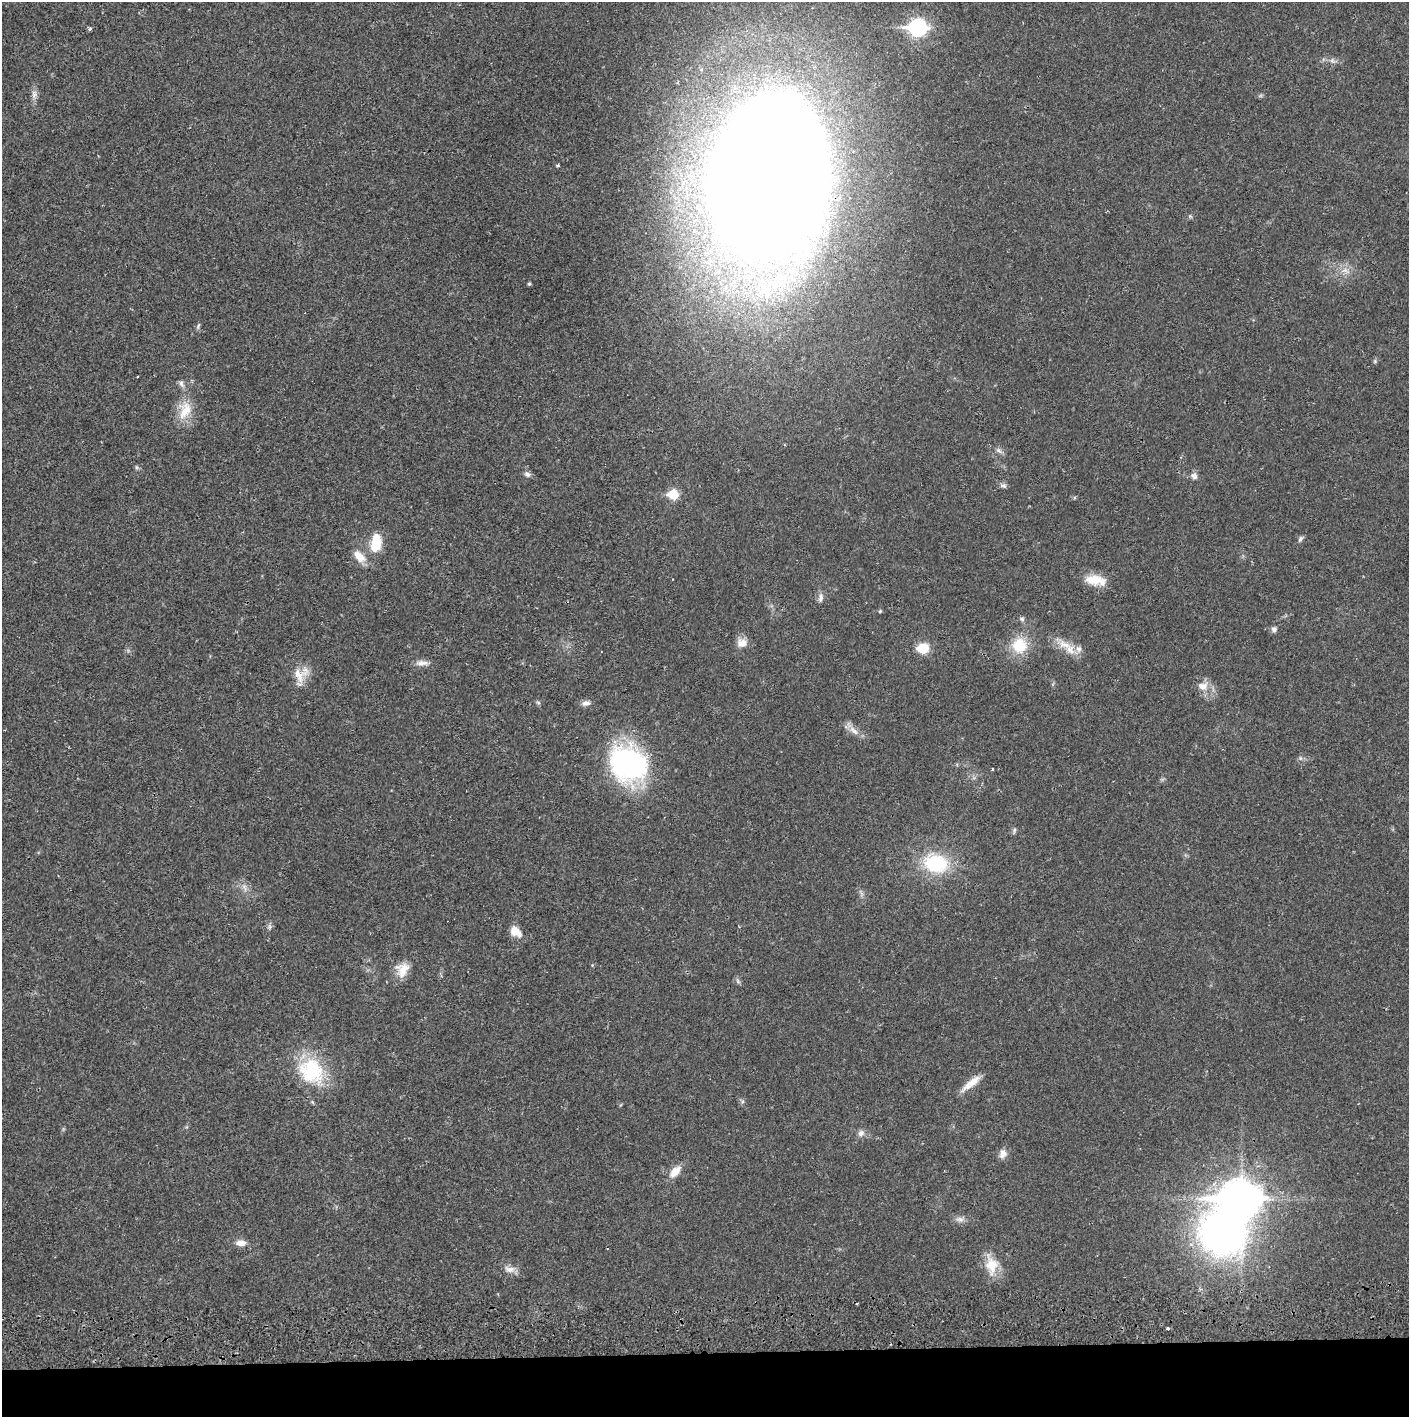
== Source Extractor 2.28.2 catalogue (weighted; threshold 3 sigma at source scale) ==
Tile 8 of 3 x 3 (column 2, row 3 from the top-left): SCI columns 1410-2816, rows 56-1470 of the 4230 x 4358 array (HDU 1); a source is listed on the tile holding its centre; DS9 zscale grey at full resolution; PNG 1411 x 1419 px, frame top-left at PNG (2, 2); no overlay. Shown black and unused: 4% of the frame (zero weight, under 2 of 3 exposures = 3% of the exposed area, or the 3 px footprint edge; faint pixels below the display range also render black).
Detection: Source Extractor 2.28.2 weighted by HDU 2 'WHT'; one run over the whole footprint, this tile lists its part. Background 0.0213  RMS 0.0035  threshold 0.0157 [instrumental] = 3 sigma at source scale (4.5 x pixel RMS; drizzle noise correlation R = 1.50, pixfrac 1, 0.05/0.05 arcsec/px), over >= 5 px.
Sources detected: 60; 2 too faint to see at this stretch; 1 inside a brighter object's white glare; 1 cosmic-ray / hot-pixel residue — not listed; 1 inside a brighter listed object's ellipse — not listed separately; the other 55 listed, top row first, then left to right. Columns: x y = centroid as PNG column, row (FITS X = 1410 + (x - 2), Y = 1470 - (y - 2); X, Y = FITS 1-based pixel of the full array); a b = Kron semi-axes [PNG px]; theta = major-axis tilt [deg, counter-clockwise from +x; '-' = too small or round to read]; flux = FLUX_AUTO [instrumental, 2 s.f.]
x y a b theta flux
918 28 9 7 2 110
90 29 3 3 - 1
1332 61 8 4 -37 0.86
34 94 12 8 -88 1.7
558 165 4 3 - 0.54
768 179 94 64 82 1700
529 284 3 3 - 0.5
198 326 10 3 69 0.58
1375 361 6 4 48 0.49
181 384 10 6 -63 1.3
185 410 27 17 74 8.1
999 450 10 6 -44 1.1
136 467 6 4 -71 0.5
527 474 8 6 -24 1.2
1194 476 9 8 - 1.5
1003 486 9 6 -19 0.96
673 494 6 6 - 16
1300 539 10 5 60 0.83
376 543 19 11 83 10
359 556 19 11 -45 4.5
1096 580 26 12 -10 7.1
821 598 13 6 79 1.3
880 611 5 4 - 0.41
1022 619 6 6 - 0.75
1274 629 8 7 - 1.1
742 643 14 11 -3 3
1019 645 17 17 - 10
1064 645 22 10 -19 5.4
923 648 11 9 4 7.6
422 663 17 7 3 2.2
299 675 21 19 -66 5.9
1203 686 14 11 4 3.5
538 703 6 4 -2 0.53
586 703 11 7 7 1.6
854 731 18 7 -40 2.7
1300 758 6 4 -71 0.53
628 764 34 27 -29 81
993 769 3 2 - 0.42
1014 830 8 4 81 0.63
936 864 25 19 -16 23
244 887 12 6 -68 1.7
269 927 9 4 -82 0.79
516 932 15 10 -40 3.8
402 970 18 15 64 5.1
311 1071 36 31 -49 24
971 1083 28 7 39 4.6
861 1133 8 8 - 1.5
1003 1154 12 9 63 2.1
675 1172 15 8 45 4.5
1241 1199 14 12 -6 720
960 1219 12 7 -14 1.7
241 1243 11 7 -1 2.6
991 1265 26 16 -83 7.4
510 1269 17 8 -12 2.4
1167 1328 3 3 - 0.58
Overlapping masked pixels (flux is a lower limit): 1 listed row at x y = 311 1071